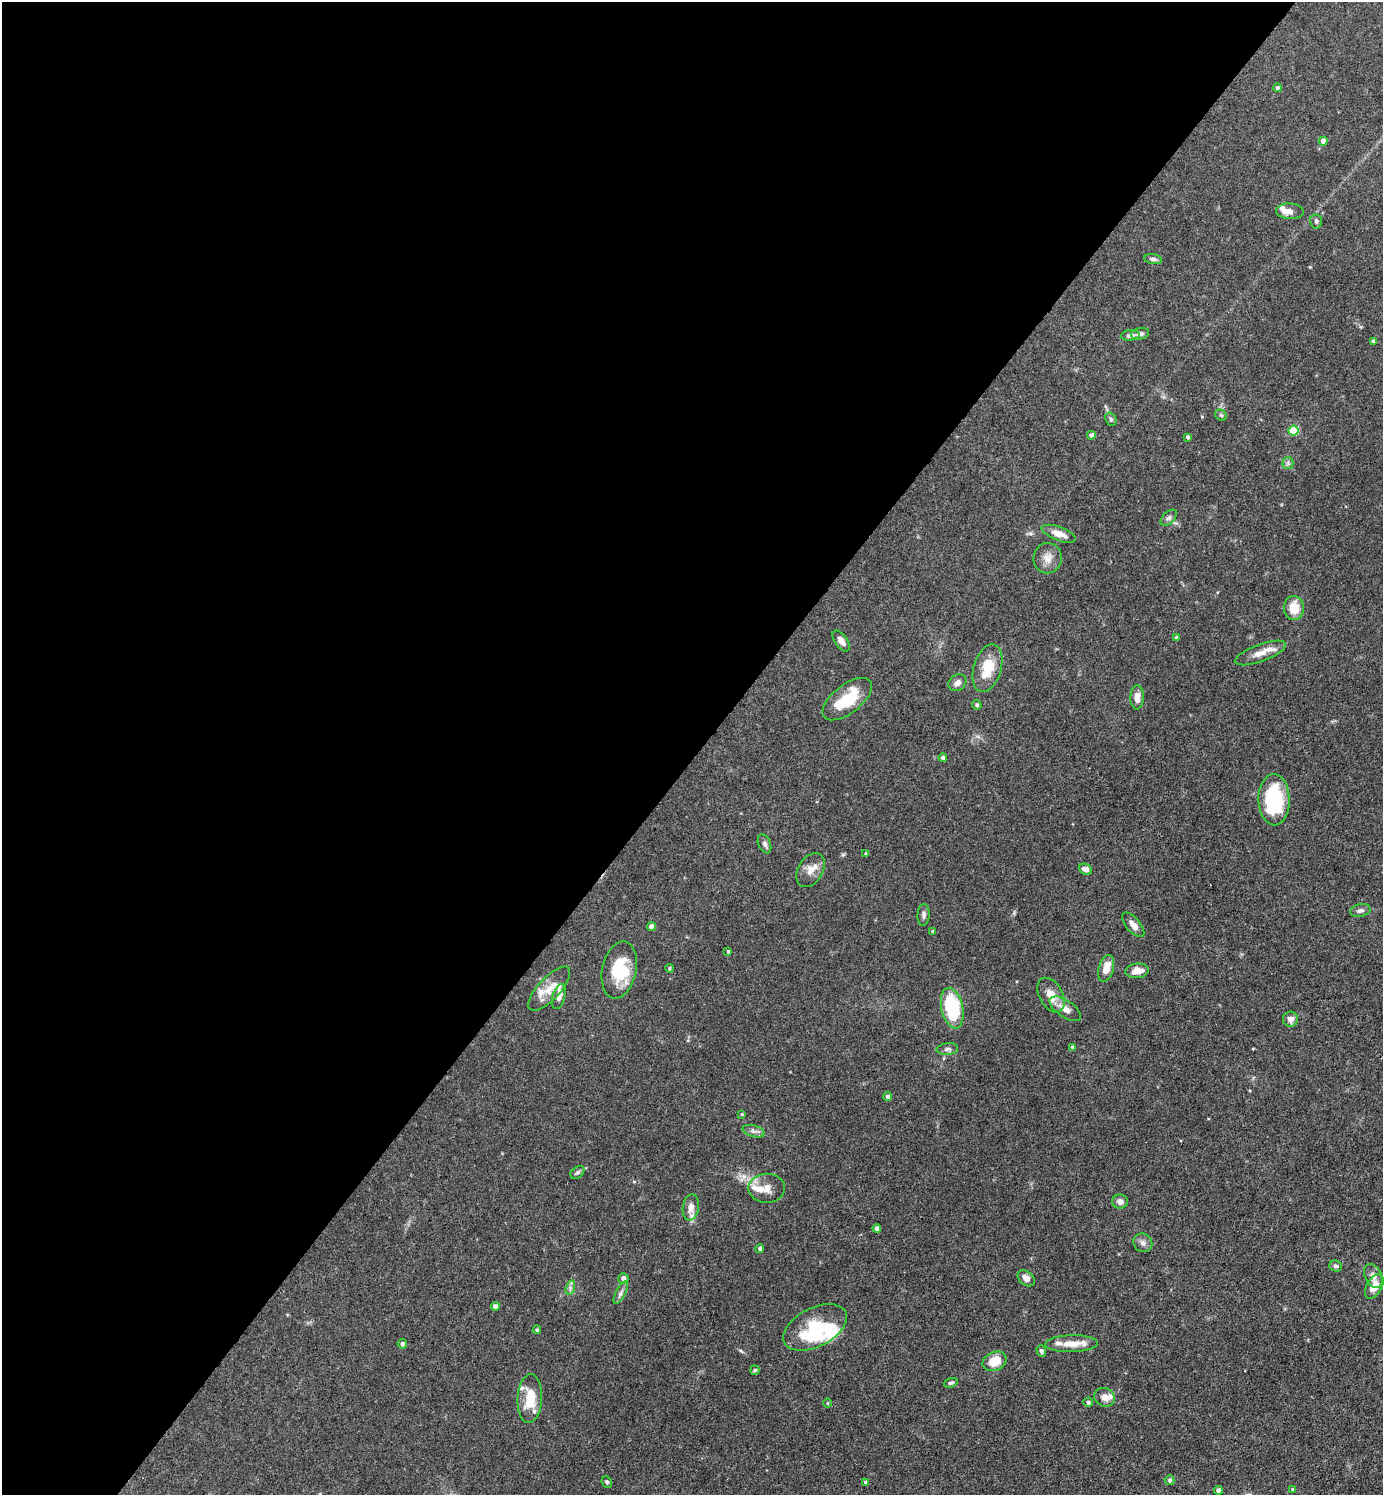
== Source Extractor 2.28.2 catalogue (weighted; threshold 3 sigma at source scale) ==
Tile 5 of 4 x 4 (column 1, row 2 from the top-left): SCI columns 298-1678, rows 2987-4479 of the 5974 x 5972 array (HDU 1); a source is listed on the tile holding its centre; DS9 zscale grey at full resolution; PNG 1385 x 1497 px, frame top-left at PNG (2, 2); each listed source drawn as its Kron ellipse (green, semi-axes under 4 px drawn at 4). Shown black and unused: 51% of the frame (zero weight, under 3 of 4 exposures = <1% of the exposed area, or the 3 px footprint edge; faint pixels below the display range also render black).
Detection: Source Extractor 2.28.2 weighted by HDU 2 'WHT'; one run over the whole footprint, this tile lists its part. Background 0.0754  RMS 0.0039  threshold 0.0176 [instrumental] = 3 sigma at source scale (4.5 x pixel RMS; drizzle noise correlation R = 1.50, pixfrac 1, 0.05/0.05 arcsec/px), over >= 5 px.
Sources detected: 98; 3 inside a brighter object's white glare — neither listed nor drawn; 10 inside a brighter listed object's ellipse — not listed separately; the other 85 listed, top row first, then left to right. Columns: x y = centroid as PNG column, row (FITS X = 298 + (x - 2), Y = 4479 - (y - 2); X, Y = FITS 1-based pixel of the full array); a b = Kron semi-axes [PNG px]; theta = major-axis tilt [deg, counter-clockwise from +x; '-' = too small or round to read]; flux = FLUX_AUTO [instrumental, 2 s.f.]
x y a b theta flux
1277 88 4 4 - 0.91
1323 141 4 4 - 3.3
1290 211 14 8 -3 2.3
1316 221 7 6 - 0.99
1153 259 9 5 -10 1.1
1140 334 9 5 10 1.3
1130 335 9 5 7 1.6
1373 341 4 3 - 0.77
1221 415 6 5 - 0.65
1111 419 7 5 -70 0.75
1293 431 5 5 - 21
1091 435 4 4 - 1.6
1188 437 3 3 - 0.91
1288 463 5 5 - 0.88
1169 518 10 6 44 1.2
1059 534 18 7 -21 4.1
1048 558 15 14 - 3.7
1294 608 12 10 -88 7.1
1176 638 4 4 - 0.8
841 641 12 6 -54 2.4
1260 653 27 8 20 4.4
987 668 24 13 73 11
957 683 9 7 39 2
1137 697 12 6 90 3.6
847 699 29 14 38 15
977 705 5 4 - 0.7
943 757 4 4 - 0.91
1274 800 25 15 -89 29
764 844 10 6 -68 1.3
866 854 4 3 - 0.73
1085 869 7 5 -23 2.2
811 870 18 12 58 4
1360 911 10 6 13 1.4
924 915 11 6 87 1.2
1133 925 15 7 -49 2.6
651 927 4 4 - 3.8
933 931 4 4 - 0.67
728 951 4 3 - 0.45
669 968 4 3 - 0.49
1106 968 14 7 74 5.2
619 970 29 17 78 15
1137 971 12 7 6 4.1
549 989 28 11 47 5.3
1051 995 19 11 -61 5.1
559 997 13 6 74 3.2
952 1008 20 10 -77 30
1065 1009 18 8 -34 3.7
1290 1019 7 7 - 2.3
1073 1047 3 3 - 0.88
947 1049 11 5 6 1.2
888 1096 4 4 - 1.8
741 1114 4 3 - 0.39
754 1131 11 5 -16 1.5
577 1172 8 5 39 0.85
767 1188 18 14 -1 4.9
1120 1202 7 7 - 1.8
691 1207 13 8 81 2.7
877 1228 4 4 - 1.7
1143 1243 10 9 - 1.8
760 1249 4 4 - 1.5
1336 1266 6 5 - 0.84
1373 1276 13 8 -64 2.6
623 1278 5 5 - 2
1026 1278 10 6 -40 2.5
1374 1286 13 7 61 4.5
570 1288 7 4 72 0.94
621 1293 12 5 62 1.3
495 1306 4 4 - 1.9
815 1327 34 19 27 17
537 1330 4 3 - 0.54
402 1344 4 4 - 1.3
1072 1344 26 8 2 5.8
1041 1351 6 4 -72 0.87
995 1361 12 9 25 7
755 1370 5 4 - 0.47
951 1383 7 4 20 0.92
1104 1397 10 9 - 2.6
530 1399 24 12 87 10
1088 1402 4 4 - 0.89
827 1403 5 3 - 0.33
1169 1480 5 4 - 0.97
607 1482 6 5 - 0.64
866 1482 4 4 - 1.1
1292 1489 4 4 - 0.31
1218 1490 4 4 - 1.3